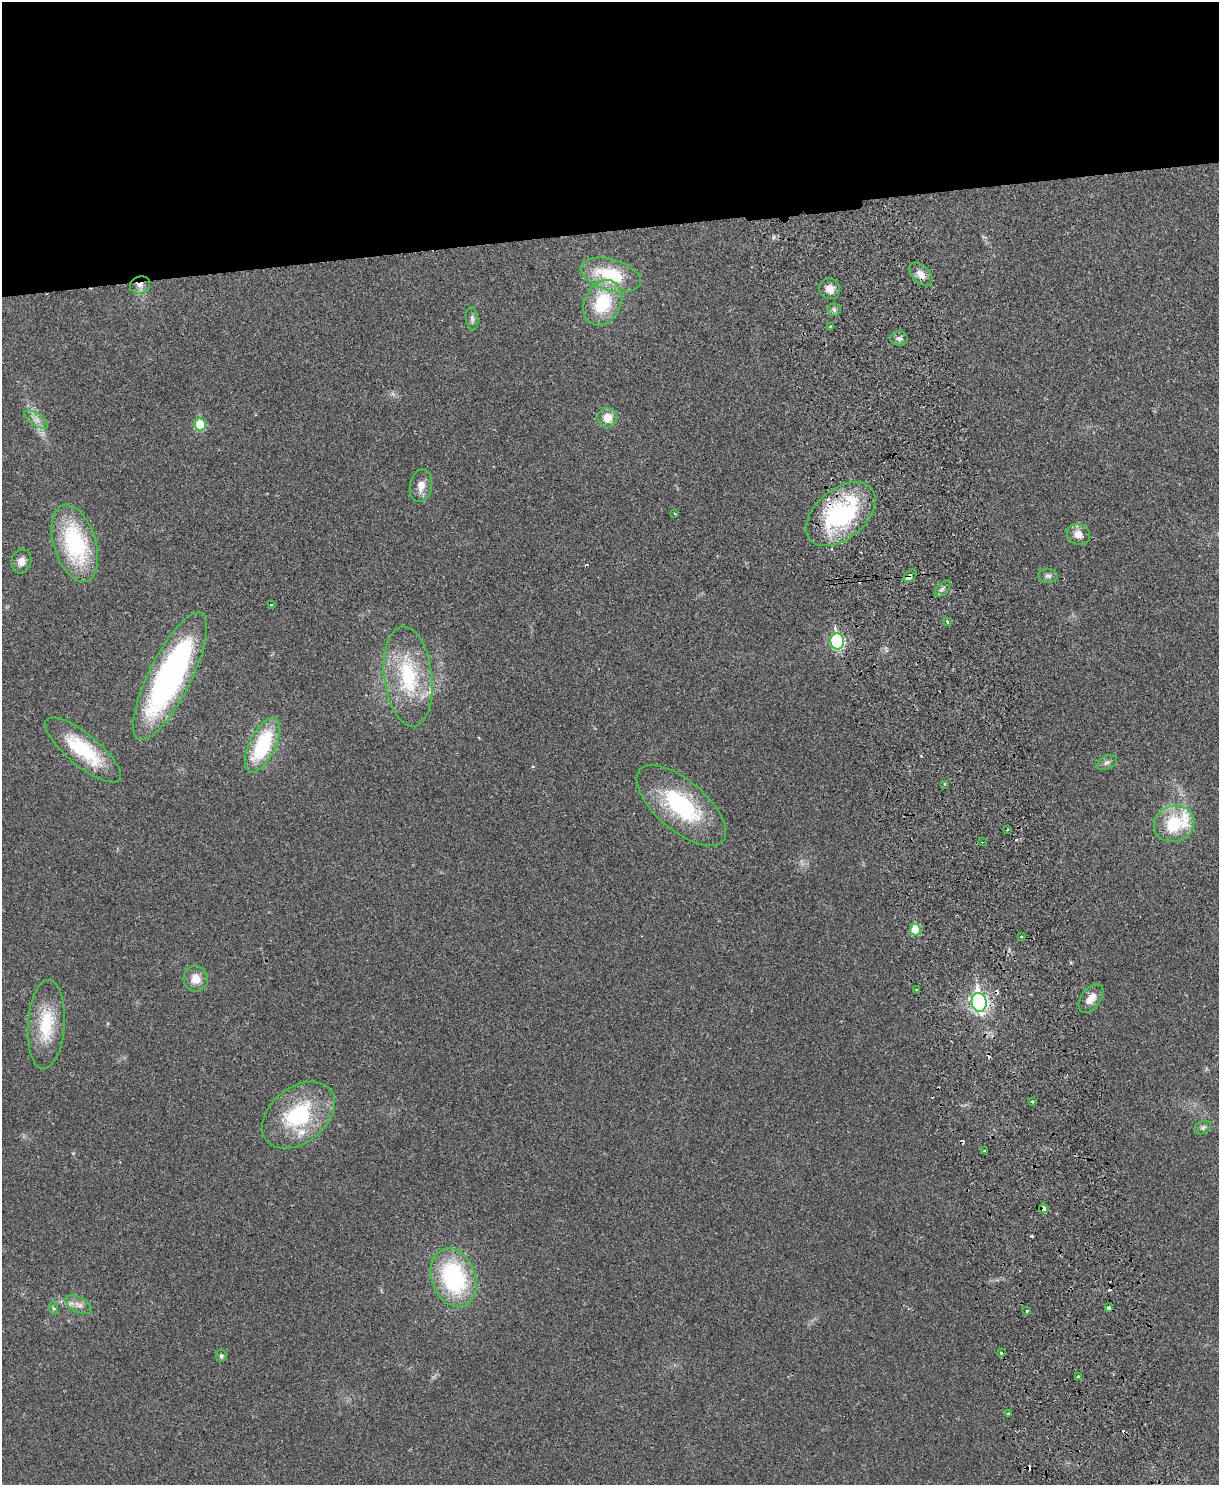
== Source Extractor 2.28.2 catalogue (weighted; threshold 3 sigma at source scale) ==
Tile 2 of 4 x 3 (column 2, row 1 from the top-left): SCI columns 1273-2489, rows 3125-4607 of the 4981 x 4874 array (HDU 1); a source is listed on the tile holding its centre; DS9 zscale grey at full resolution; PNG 1221 x 1487 px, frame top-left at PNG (2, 2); each listed source drawn as its Kron ellipse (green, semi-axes under 4 px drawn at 4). Shown black and unused: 16% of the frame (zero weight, under 2 of 3 exposures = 3% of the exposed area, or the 3 px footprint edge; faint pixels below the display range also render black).
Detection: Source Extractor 2.28.2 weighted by HDU 2 'WHT'; one run over the whole footprint, this tile lists its part. Background 0.0313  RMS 0.0043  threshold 0.0194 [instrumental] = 3 sigma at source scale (4.5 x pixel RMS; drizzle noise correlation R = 1.50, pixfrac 1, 0.05/0.05 arcsec/px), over >= 5 px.
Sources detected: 70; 11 cosmic-ray / hot-pixel residue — neither listed nor drawn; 4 inside a brighter listed object's ellipse — not listed separately; the other 55 listed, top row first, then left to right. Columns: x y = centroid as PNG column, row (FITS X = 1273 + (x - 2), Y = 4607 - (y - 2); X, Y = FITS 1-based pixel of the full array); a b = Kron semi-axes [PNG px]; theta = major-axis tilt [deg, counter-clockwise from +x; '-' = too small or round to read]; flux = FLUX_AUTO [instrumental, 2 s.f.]
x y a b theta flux
921 274 14 8 -44 3.5
611 275 31 15 -16 23
140 285 10 8 17 2.7
830 289 11 10 - 3.4
603 303 24 18 64 23
834 310 6 6 - 1.1
472 319 12 6 -82 1.4
830 326 4 3 - 0.53
899 339 8 7 - 1.4
607 418 9 9 - 5.3
36 420 14 6 -35 2.4
200 425 6 5 - 17
421 486 16 11 82 3.9
675 514 3 2 - 0.34
841 514 40 25 40 58
1078 534 12 10 -30 3.7
75 543 40 21 -73 46
21 561 12 9 74 3.2
910 576 8 4 44 2
1048 576 9 7 -6 1.4
942 589 10 5 49 1.1
271 605 3 3 - 0.38
947 622 4 3 - 0.51
837 641 8 7 - 59
170 676 71 21 63 120
408 676 50 24 -83 36
262 745 29 13 64 31
83 750 47 16 -40 27
1107 762 11 6 27 1.5
945 784 3 3 - 1.2
681 806 55 25 -41 43
1174 824 20 18 22 20
1007 830 3 2 - 0.45
982 842 3 2 - 0.32
915 930 6 5 - 14
1021 937 3 2 - 0.51
196 979 13 12 - 5.1
916 989 3 2 - 0.87
1091 998 16 9 54 3.9
979 1002 9 7 -79 140
46 1024 44 18 86 20
1032 1102 3 3 - 0.76
298 1115 41 27 38 37
1203 1127 9 6 27 1.1
985 1151 3 3 - 0.77
1043 1208 5 3 - 7.4
454 1278 30 21 -70 51
79 1305 14 7 -27 2.7
53 1308 6 4 -71 0.62
1109 1308 4 3 - 3.2
1027 1311 4 3 - 0.49
1001 1352 3 3 - 3.6
221 1356 6 5 - 0.91
1078 1377 4 3 - 3.6
1008 1414 3 3 - 1.3
Overlapping masked pixels (flux is a lower limit): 5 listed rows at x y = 140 285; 841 514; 910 576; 837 641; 1043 1208